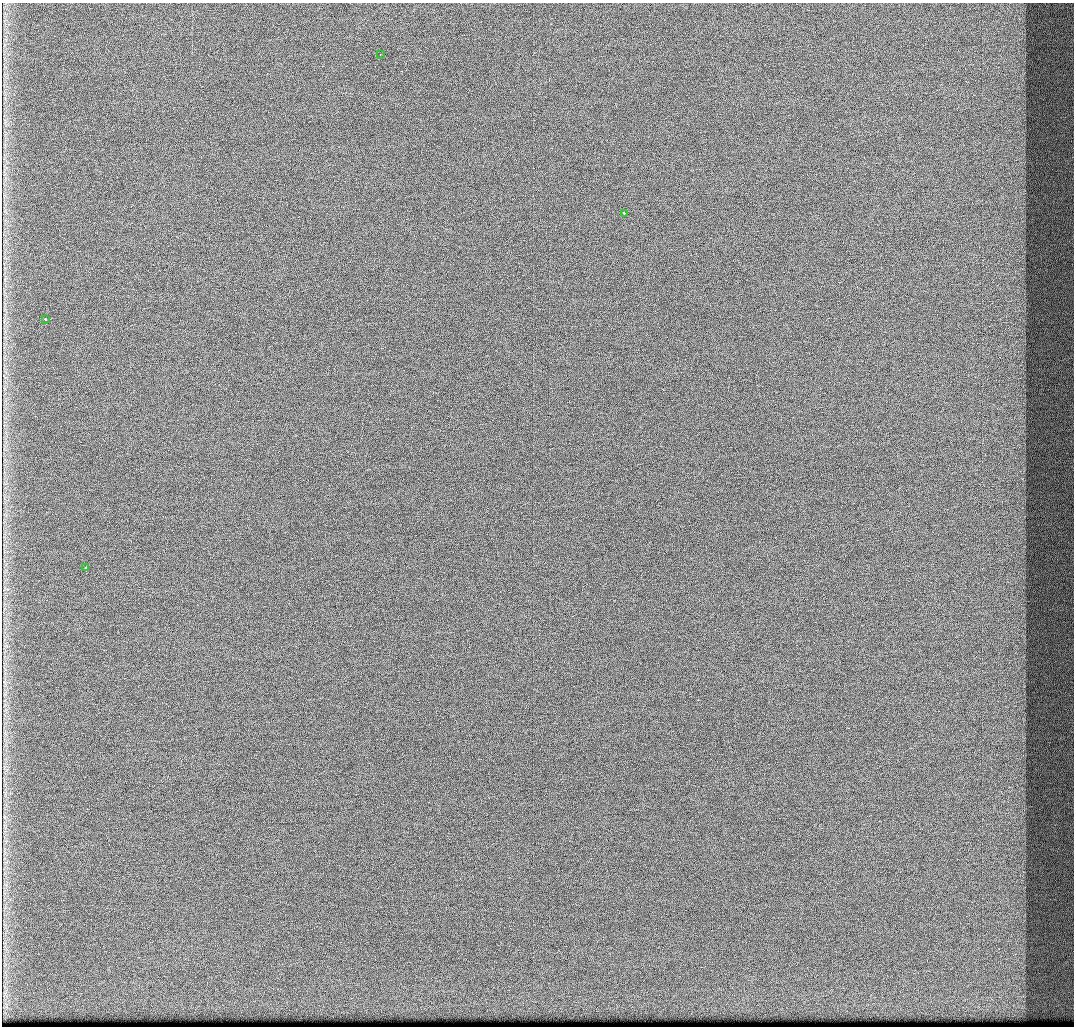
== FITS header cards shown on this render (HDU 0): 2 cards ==
NAXIS1  =                 1072 / Axis length
NAXIS2  =                 1024 / Axis length

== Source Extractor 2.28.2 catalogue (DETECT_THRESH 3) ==
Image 1072 x 1024 px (HDU 0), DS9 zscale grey, 1 PNG px = 1 image px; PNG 1076 x 1028 px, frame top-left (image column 1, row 1024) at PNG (2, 3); each listed source drawn as its Kron ellipse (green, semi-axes under 4 px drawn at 4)
Background 430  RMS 4.9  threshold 14.8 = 3 sigma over >= 5 px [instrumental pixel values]
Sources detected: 4; all 4 listed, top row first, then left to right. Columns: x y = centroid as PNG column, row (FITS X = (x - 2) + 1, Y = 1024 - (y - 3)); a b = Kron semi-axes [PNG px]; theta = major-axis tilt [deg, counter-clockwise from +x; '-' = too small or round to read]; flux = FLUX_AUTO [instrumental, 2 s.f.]
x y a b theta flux
380 54 2 2 - 580
624 213 3 2 - 1600
45 319 3 3 - 1800
85 568 3 2 - 1400